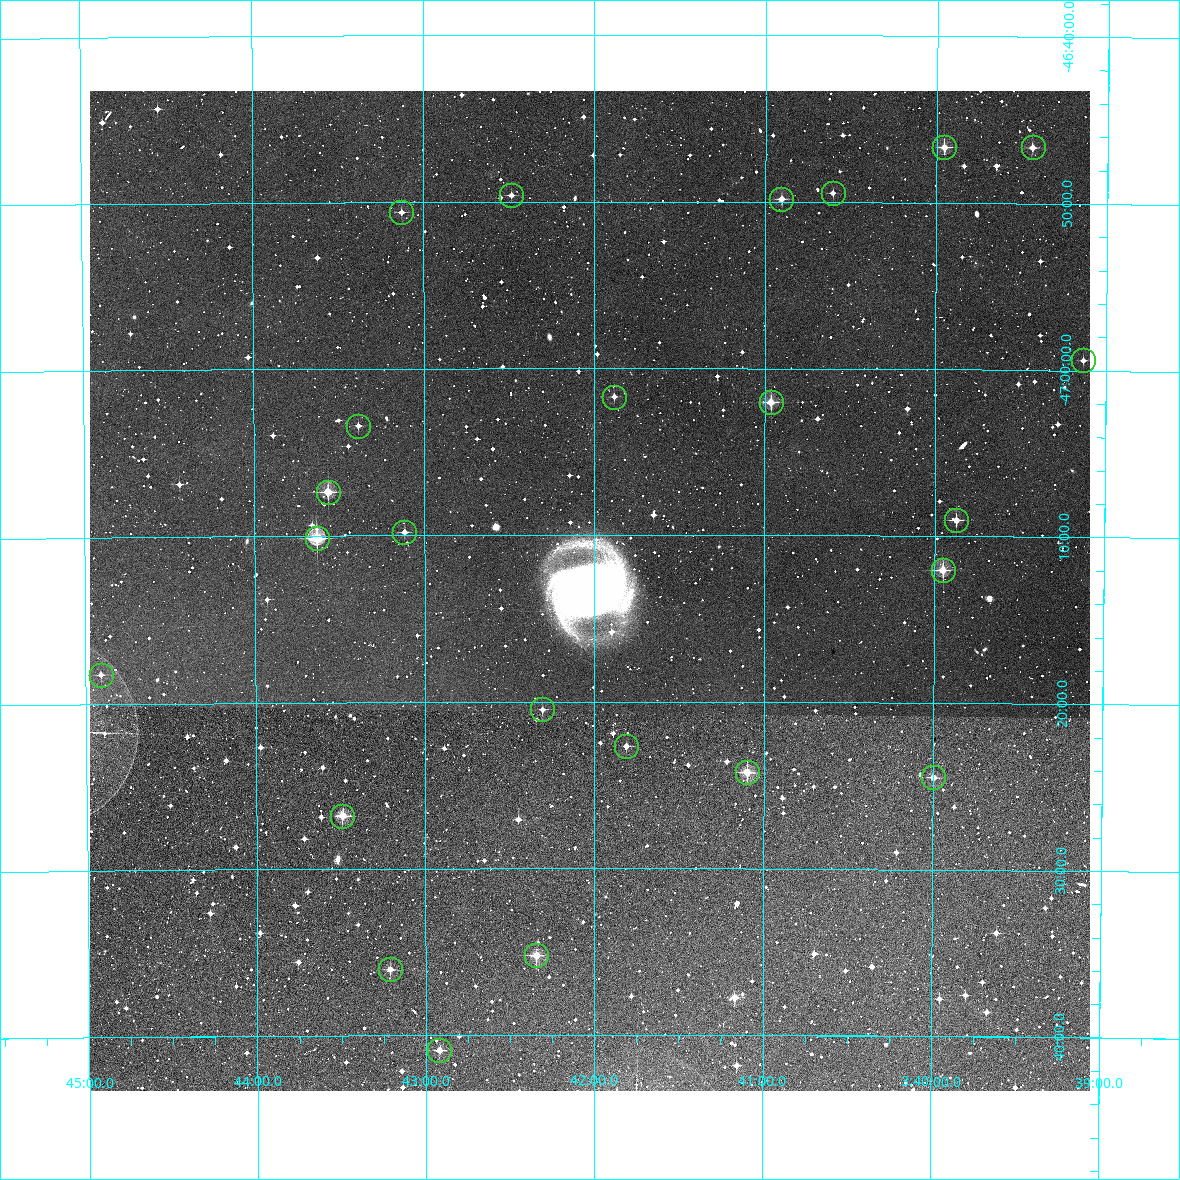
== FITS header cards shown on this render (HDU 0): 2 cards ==
NAXIS1  =                 1000 / Width of image
NAXIS2  =                 1000 / Height of image

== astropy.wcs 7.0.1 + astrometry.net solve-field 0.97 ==
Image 1000 x 1000 px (HDU 0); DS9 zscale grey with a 90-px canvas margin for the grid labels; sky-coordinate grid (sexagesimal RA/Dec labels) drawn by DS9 from the SOLVED WCS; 24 Tycho-2 reference stars matched to detected sources circled (green)
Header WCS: RA---TAN/DEC--TAN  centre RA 03:42:02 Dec -47:13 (55.51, -47.22 deg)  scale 3.6 arcsec/px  FOV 60.0' x 60.0'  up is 0 deg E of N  parity normal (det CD < 0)
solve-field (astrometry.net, Tycho-2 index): VERIFIED the header's WCS against the Tycho-2 star catalogue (verified at 4 index scales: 9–24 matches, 0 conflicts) and refined it, rather than solving blind
Solved WCS: RA---TAN-SIP/DEC--TAN-SIP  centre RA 03:42:02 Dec -47:13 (55.51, -47.22 deg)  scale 3.6 arcsec/px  FOV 60.0' x 60.0'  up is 0 deg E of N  parity normal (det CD < 0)
The solver's refit moves the header's centre by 1.8 arcsec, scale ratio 1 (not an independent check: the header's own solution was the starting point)
Tycho-2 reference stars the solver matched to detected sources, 24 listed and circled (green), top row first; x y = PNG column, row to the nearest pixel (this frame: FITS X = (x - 90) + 1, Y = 1000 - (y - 91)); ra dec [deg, ICRS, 3 dp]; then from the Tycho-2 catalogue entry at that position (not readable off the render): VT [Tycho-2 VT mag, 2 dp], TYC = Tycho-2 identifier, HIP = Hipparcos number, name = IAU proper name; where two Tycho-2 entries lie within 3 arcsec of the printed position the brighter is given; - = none
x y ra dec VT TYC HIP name
944 147 54.989 -46.778 10.62 8060-2072-1 - -
1033 147 54.860 -46.778 11.41 8060-246-1 - -
833 193 55.152 -46.824 12.16 8060-1126-1 - -
511 195 55.622 -46.827 12.04 8060-1210-1 - -
781 199 55.226 -46.830 11.29 8060-1052-1 - -
401 212 55.782 -46.843 11.75 8060-1692-1 - -
1083 360 54.784 -46.990 12.11 8060-1394-1 - -
614 397 55.471 -47.028 11.57 8060-970-1 - -
771 402 55.241 -47.033 10.63 8060-1740-1 - -
358 426 55.847 -47.057 11.81 8060-1748-1 - -
328 492 55.892 -47.123 10.01 8060-1174-1 - -
956 520 54.968 -47.151 10.59 8060-2069-1 - -
404 532 55.780 -47.163 11.96 8060-1466-1 - -
317 538 55.909 -47.169 9.74 8060-1676-1 17397 -
943 570 54.987 -47.200 10.24 8060-1804-1 - -
101 675 56.228 -47.304 12.12 8060-1688-1 - -
542 709 55.577 -47.341 12.10 8060-554-1 - -
626 746 55.453 -47.377 11.99 8060-1974-1 - -
747 772 55.274 -47.404 10.43 8060-950-1 - -
933 777 54.999 -47.408 11.34 8060-1998-1 - -
342 816 55.873 -47.447 10.42 8060-2168-1 - -
536 955 55.586 -47.587 11.00 8063-275-1 - -
390 969 55.803 -47.601 11.71 8063-229-1 - -
439 1050 55.730 -47.682 11.39 8063-202-1 - -